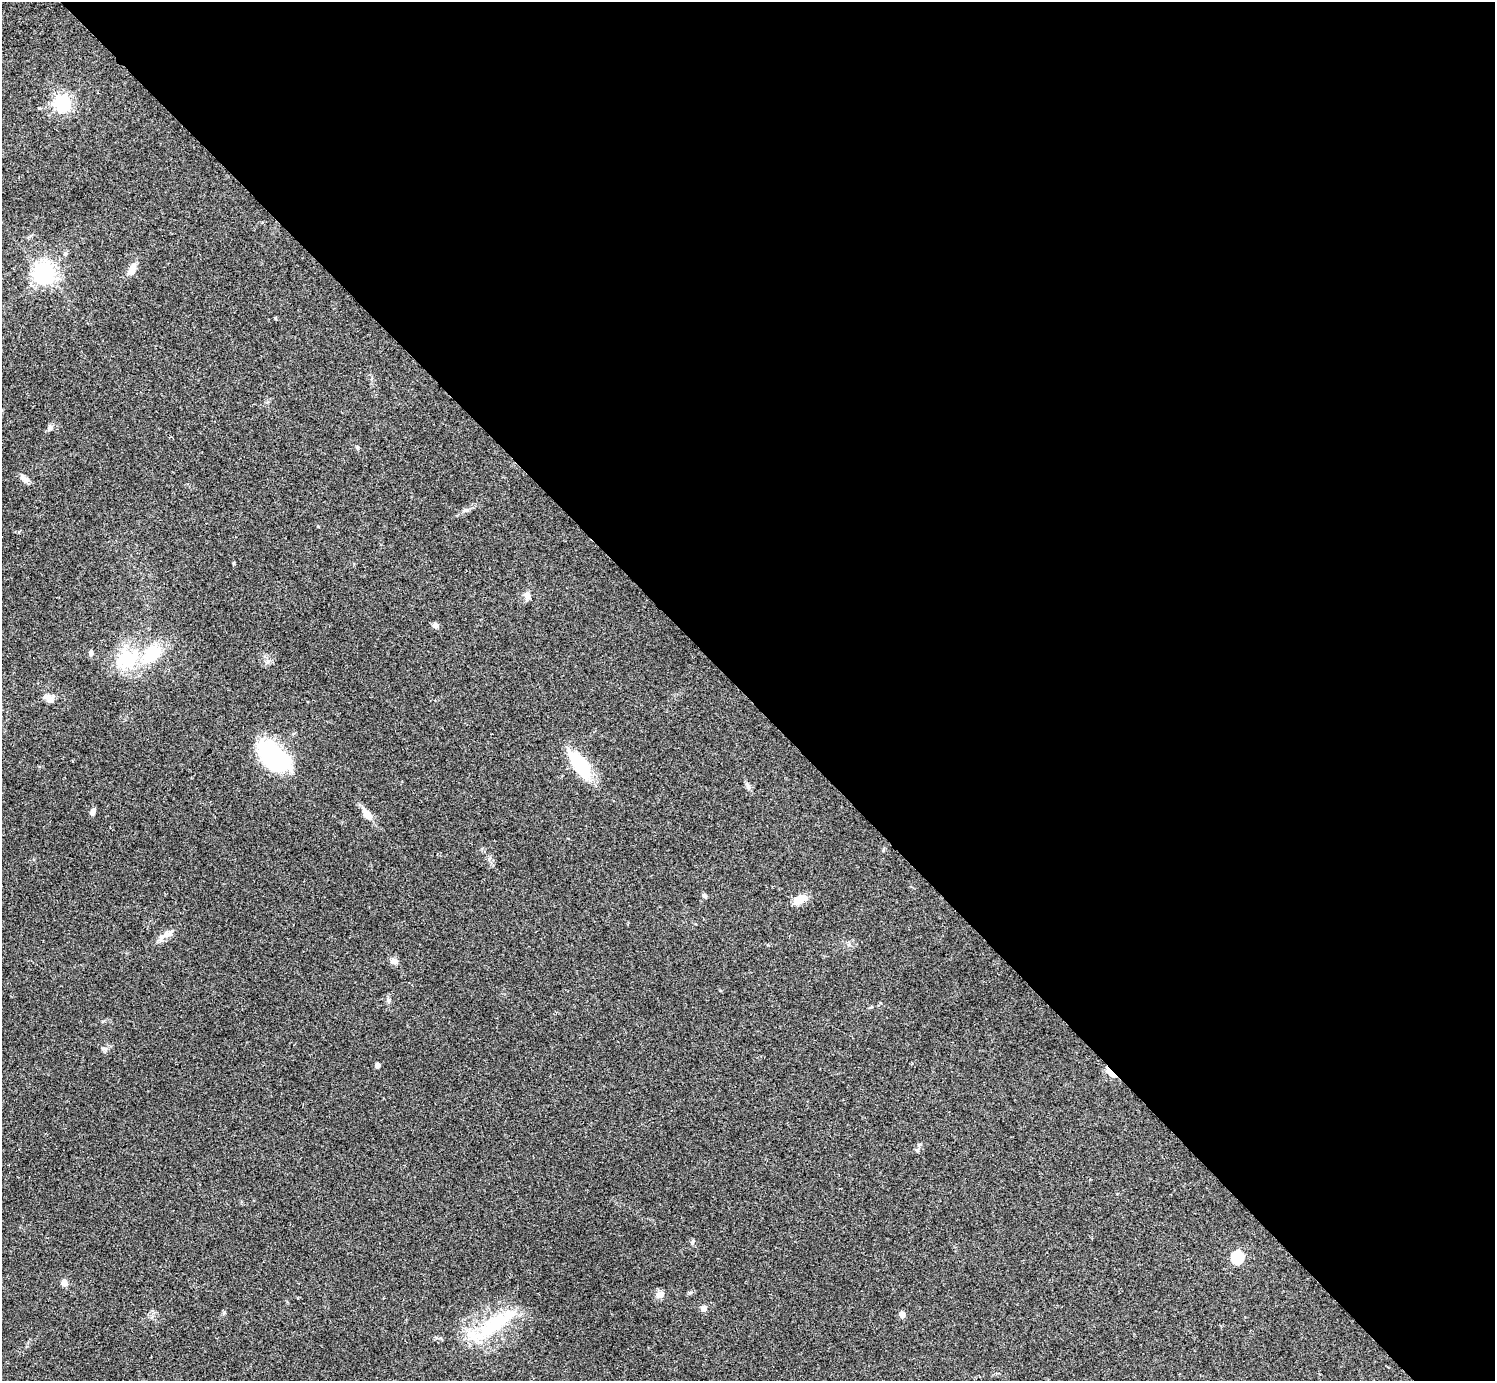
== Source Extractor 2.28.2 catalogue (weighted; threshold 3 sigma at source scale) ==
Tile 8 of 4 x 4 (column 4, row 2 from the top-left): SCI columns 4481-5973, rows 2917-4295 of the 5974 x 5972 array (HDU 1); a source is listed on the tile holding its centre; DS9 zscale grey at full resolution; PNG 1497 x 1383 px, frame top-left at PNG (2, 2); no overlay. Shown black and unused: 51% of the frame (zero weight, under 2 of 3 exposures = <1% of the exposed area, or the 3 px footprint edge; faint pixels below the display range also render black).
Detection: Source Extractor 2.28.2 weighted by HDU 2 'WHT'; one run over the whole footprint, this tile lists its part. Background 0.0473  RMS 0.0066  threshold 0.0298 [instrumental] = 3 sigma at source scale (4.5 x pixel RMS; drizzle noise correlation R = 1.50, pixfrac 1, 0.05/0.05 arcsec/px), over >= 5 px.
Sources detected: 34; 1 inside a brighter object's white glare — not listed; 1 inside a brighter listed object's ellipse — not listed separately; the other 32 listed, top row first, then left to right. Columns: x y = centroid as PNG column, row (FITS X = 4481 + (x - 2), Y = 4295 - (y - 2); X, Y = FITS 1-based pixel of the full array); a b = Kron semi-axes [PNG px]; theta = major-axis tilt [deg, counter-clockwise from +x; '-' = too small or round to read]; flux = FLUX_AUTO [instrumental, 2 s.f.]
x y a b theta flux
62 103 6 6 - 210
132 269 18 9 66 5.1
44 273 7 7 - 450
275 318 4 3 - 0.68
50 427 8 6 74 2
24 479 15 7 -48 3
466 510 9 4 12 1.5
318 526 3 3 - 0.46
527 595 9 8 - 3.3
435 625 8 8 - 1.8
91 653 7 5 -88 2
127 659 30 21 20 35
50 699 11 9 -44 4.8
274 757 38 21 -43 66
580 765 33 13 -55 37
748 786 9 6 -63 1.8
93 811 8 5 68 2.3
367 814 16 8 -51 6.6
704 895 6 5 - 1.3
799 899 14 9 35 9.6
167 934 13 9 24 4.6
394 961 10 8 -10 2.9
388 1000 7 6 - 1.6
377 1065 4 4 - 3.3
1110 1073 15 5 -44 8.5
1237 1257 6 5 - 63
64 1283 9 7 -81 3
660 1294 10 7 27 4.2
704 1308 5 5 - 5.6
224 1313 6 3 20 0.79
902 1314 5 4 - 7.2
493 1325 53 20 38 45
Overlapping masked pixels (flux is a lower limit): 1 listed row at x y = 1110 1073
Unlisted compact peaks at least as high as the median listed source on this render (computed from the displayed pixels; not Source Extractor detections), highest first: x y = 357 447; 693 1241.